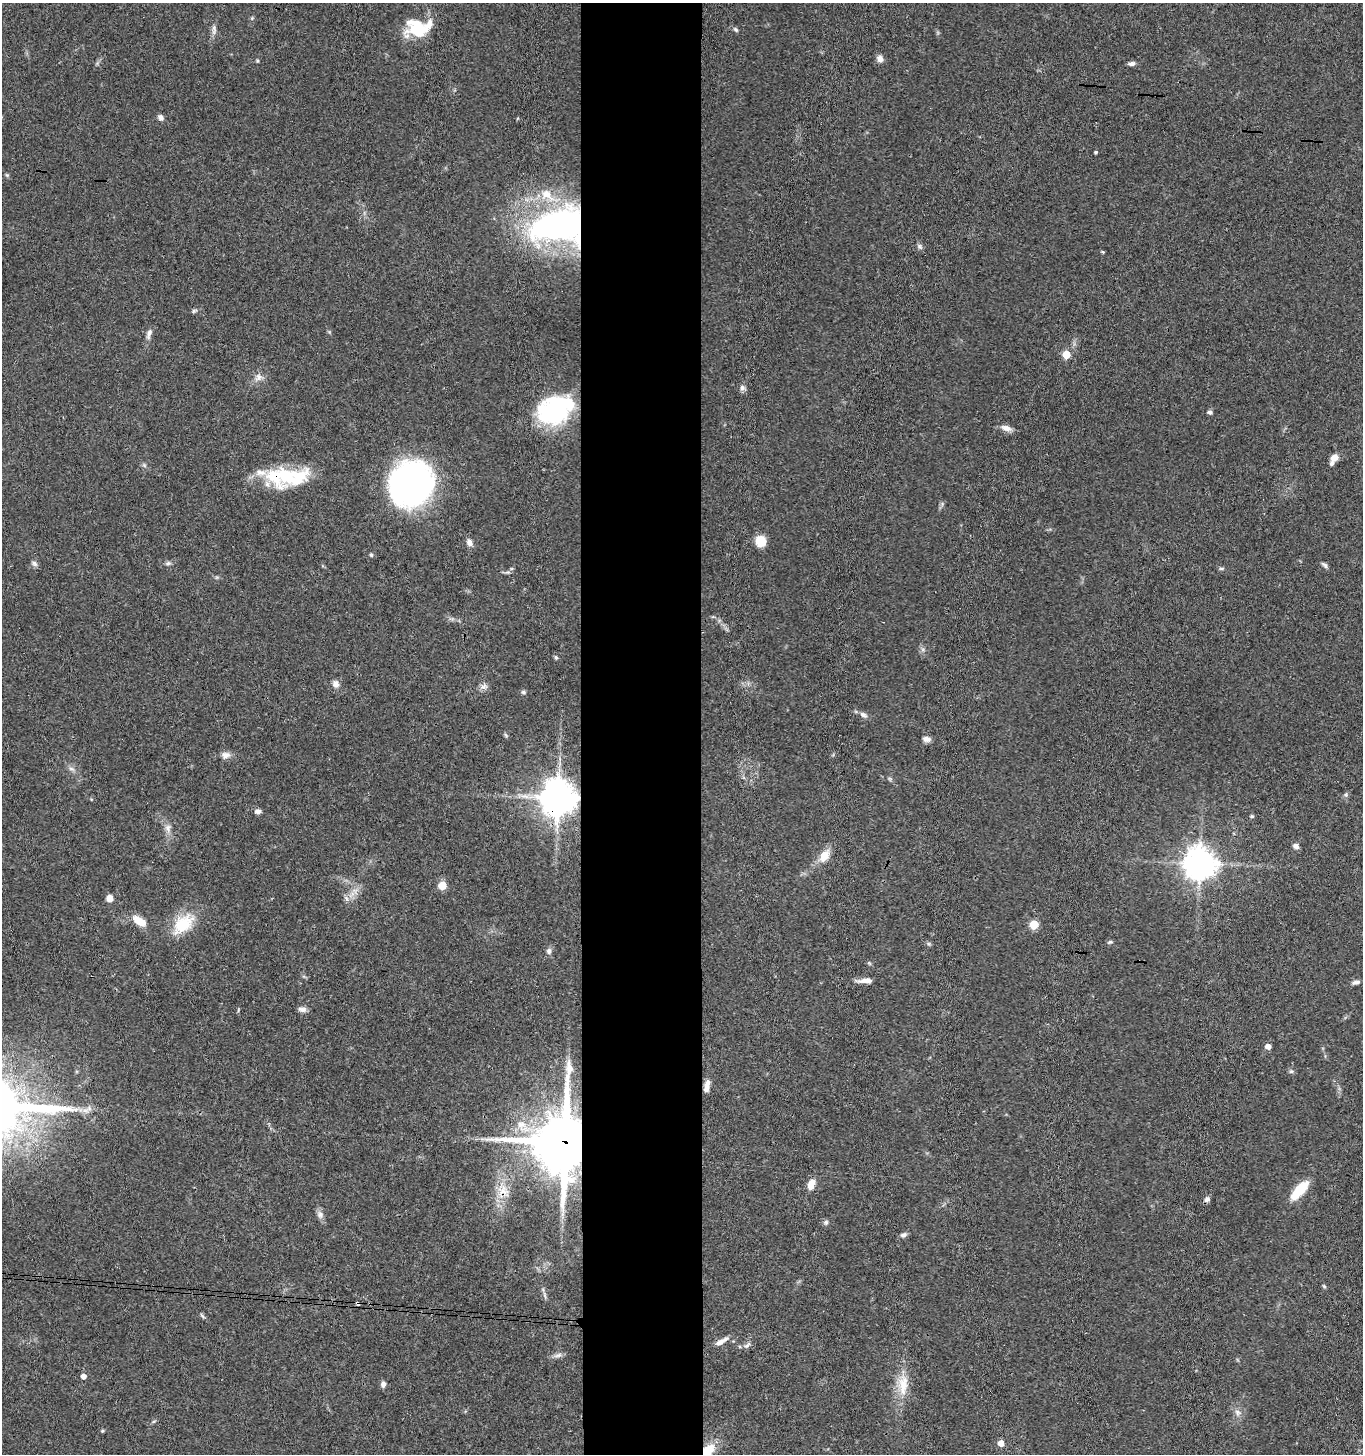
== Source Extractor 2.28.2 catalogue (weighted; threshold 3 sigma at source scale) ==
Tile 5 of 3 x 3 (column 2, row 2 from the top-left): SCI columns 1565-2925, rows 1457-2908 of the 4442 x 4368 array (HDU 1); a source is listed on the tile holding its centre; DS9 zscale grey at full resolution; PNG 1365 x 1456 px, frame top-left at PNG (2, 3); no overlay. Shown black and unused: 9% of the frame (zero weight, under 3 of 4 exposures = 6% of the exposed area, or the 3 px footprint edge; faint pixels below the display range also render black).
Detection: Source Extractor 2.28.2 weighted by HDU 2 'WHT'; one run over the whole footprint, this tile lists its part. Background 0.0676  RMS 0.0054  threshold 0.0241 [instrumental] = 3 sigma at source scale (4.5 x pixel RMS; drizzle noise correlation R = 1.50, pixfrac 1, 0.05/0.05 arcsec/px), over >= 5 px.
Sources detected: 96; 2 inside a brighter object's white glare — not listed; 6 inside a brighter listed object's ellipse — not listed separately; the other 88 listed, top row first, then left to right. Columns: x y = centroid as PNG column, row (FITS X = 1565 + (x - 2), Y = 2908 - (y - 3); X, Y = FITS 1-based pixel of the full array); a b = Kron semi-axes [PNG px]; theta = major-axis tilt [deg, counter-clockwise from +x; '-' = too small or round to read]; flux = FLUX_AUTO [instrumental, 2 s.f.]
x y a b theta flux
252 18 6 4 47 0.68
416 28 26 21 22 21
214 29 16 6 86 2.5
736 29 7 5 -45 1.1
880 59 8 7 - 3
257 61 5 4 - 0.6
1131 64 9 5 7 1.7
160 117 7 6 - 2
1096 152 4 3 - 0.78
7 175 6 4 -44 0.7
547 195 25 12 -41 12
558 225 49 28 11 200
919 246 9 6 -46 1.4
1103 252 5 3 - 0.61
194 311 7 5 30 0.94
149 333 14 6 74 2.5
1066 354 5 5 - 17
259 377 11 9 56 3.2
742 388 8 7 - 1.7
554 411 34 24 35 68
1209 412 7 5 -7 1.1
1006 428 14 7 -16 3.7
1335 458 9 7 35 3.4
144 465 6 5 - 0.97
287 477 55 25 20 31
411 484 38 36 45 200
760 541 13 12 - 7.3
469 542 10 7 -66 2.5
371 555 5 4 - 0.81
34 563 9 6 -34 1.5
168 563 7 5 21 1.2
1324 565 10 5 -40 1.3
1221 568 8 4 0 0.85
556 657 6 5 - 0.85
336 684 10 8 -69 2.9
484 687 12 7 13 2.2
523 692 5 5 - 1
863 715 10 6 -35 2.2
927 739 9 6 -6 2.4
225 755 13 9 4 3.2
72 769 10 5 -26 1.7
558 798 12 11 - 1100
258 811 7 6 - 2.1
1252 816 5 4 - 0.68
168 828 12 8 -84 3.2
1296 846 8 6 -27 1.9
824 856 17 10 60 7.4
1200 863 10 10 - 880
442 885 5 5 - 17
355 891 8 7 - 2.5
109 898 7 6 - 3.8
346 898 9 4 -55 1.5
139 921 16 8 -33 8.5
183 924 31 19 43 19
1034 924 5 5 - 21
1110 942 8 4 16 0.88
549 951 8 7 - 1.9
865 981 19 5 1 3.8
1356 982 11 5 12 1.7
302 1009 11 6 -7 2.2
1268 1046 5 4 - 4.7
1291 1071 6 5 - 0.95
707 1084 11 7 74 3.3
89 1108 8 6 72 2.1
521 1125 14 12 -23 7.8
565 1142 21 17 86 3300
811 1184 12 8 68 5.4
1299 1190 24 9 48 16
503 1191 21 16 -58 10
1207 1199 7 6 - 1.7
320 1214 12 8 -75 2.4
826 1222 7 6 - 1.2
903 1235 9 6 17 1.6
1324 1286 6 4 -46 0.77
545 1295 11 4 -79 1.4
358 1303 5 4 - 1.4
202 1316 9 4 -45 1
721 1341 20 6 30 3.8
747 1345 11 5 49 1.6
558 1355 14 5 14 2.2
83 1376 5 5 - 3
383 1384 7 5 78 2.1
903 1384 33 13 89 13
1238 1413 8 7 - 2.1
154 1421 6 4 19 0.71
102 1431 5 4 - 0.62
1001 1443 5 5 - 5.7
708 1451 20 11 65 13
Overlapping masked pixels (flux is a lower limit): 7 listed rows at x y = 558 225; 287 477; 558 798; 565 1142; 503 1191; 358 1303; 708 1451
Isophote crosses this tile's border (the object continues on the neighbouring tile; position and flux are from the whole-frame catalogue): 1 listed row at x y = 708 1451